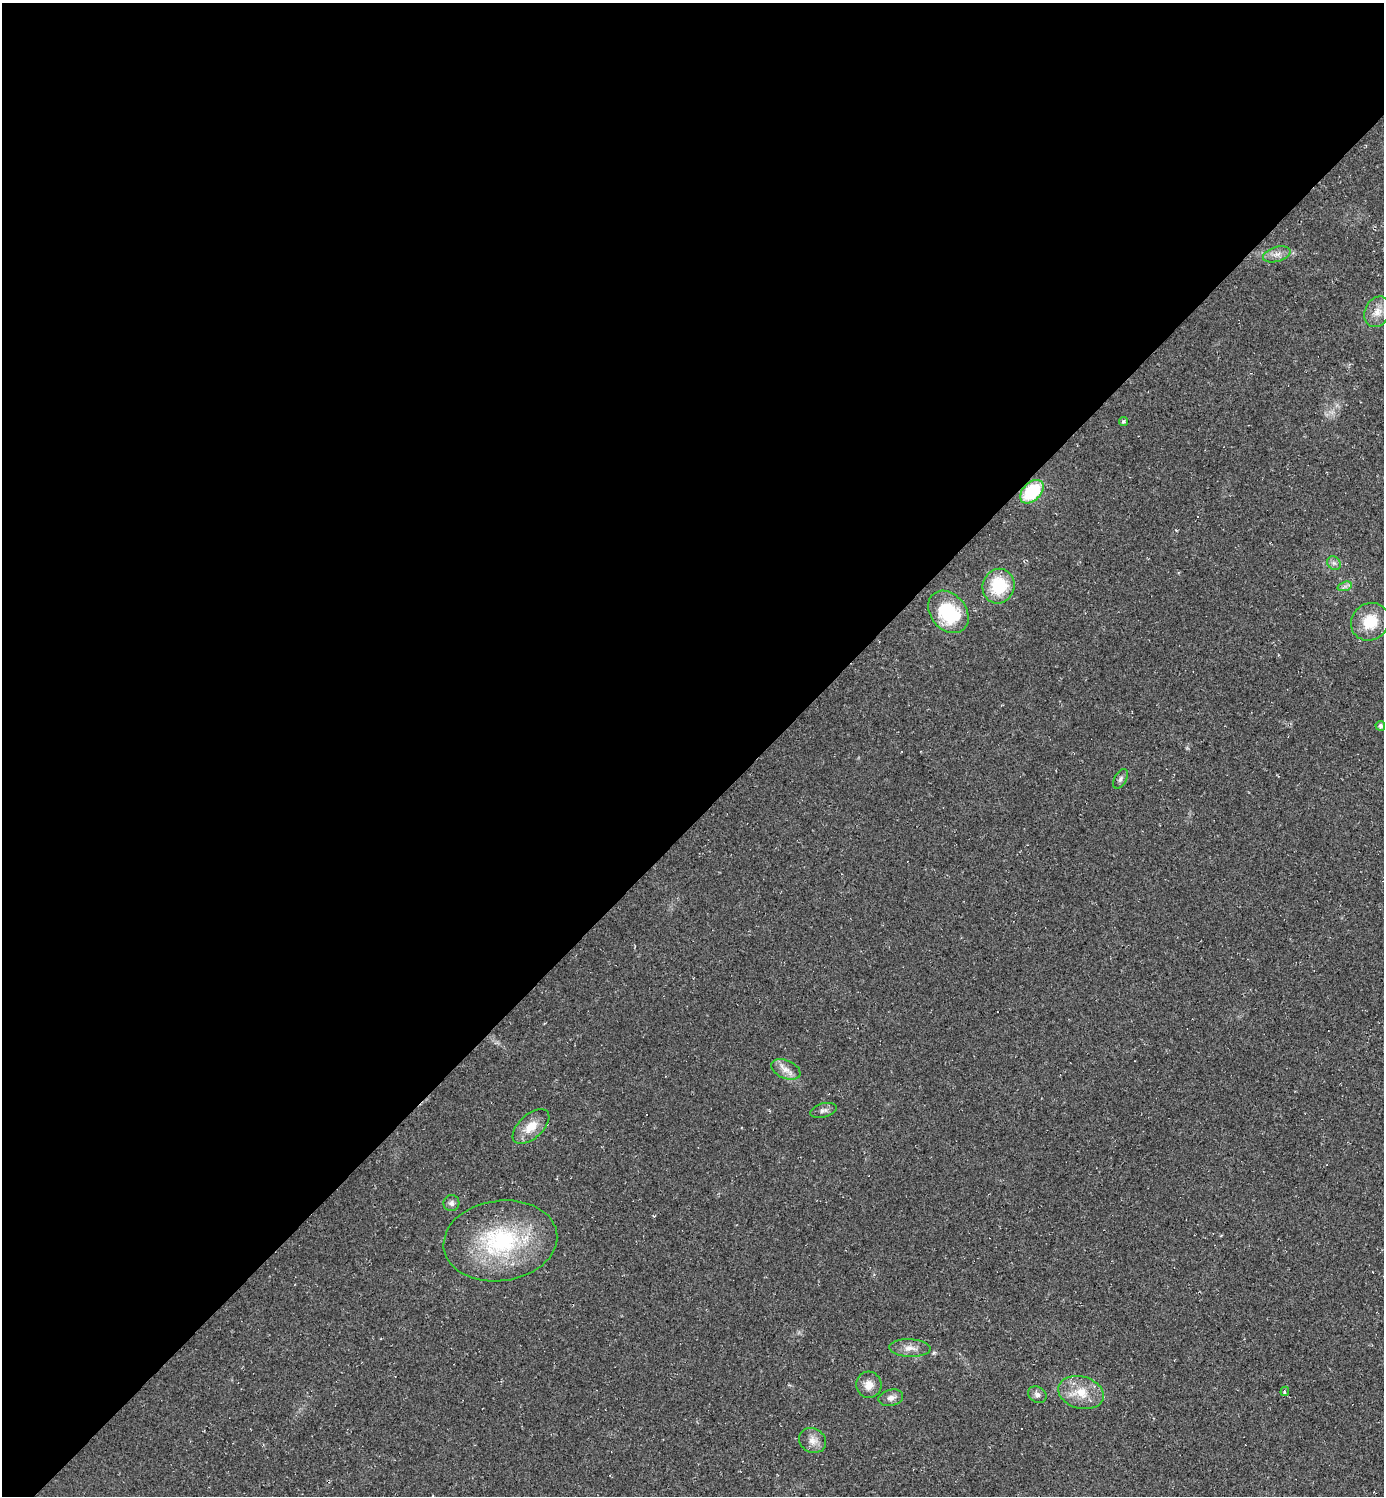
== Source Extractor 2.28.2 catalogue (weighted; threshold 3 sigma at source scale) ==
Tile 2 of 4 x 4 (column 2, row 1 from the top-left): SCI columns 1536-2917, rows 4484-5977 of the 5977 x 5977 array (HDU 1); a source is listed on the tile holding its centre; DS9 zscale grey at full resolution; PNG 1386 x 1498 px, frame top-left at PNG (2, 3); each listed source drawn as its Kron ellipse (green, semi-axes under 4 px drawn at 4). Shown black and unused: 55% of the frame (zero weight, under 2 of 3 exposures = <1% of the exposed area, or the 3 px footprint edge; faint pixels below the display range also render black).
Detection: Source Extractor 2.28.2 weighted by HDU 2 'WHT'; one run over the whole footprint, this tile lists its part. Background 0.0318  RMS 0.0063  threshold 0.0283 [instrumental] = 3 sigma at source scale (4.5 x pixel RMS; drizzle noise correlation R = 1.50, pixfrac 1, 0.05/0.05 arcsec/px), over >= 5 px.
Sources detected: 34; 1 inside a brighter object's white glare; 9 cosmic-ray / hot-pixel residue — neither listed nor drawn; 1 inside a brighter listed object's ellipse — not listed separately; the other 23 listed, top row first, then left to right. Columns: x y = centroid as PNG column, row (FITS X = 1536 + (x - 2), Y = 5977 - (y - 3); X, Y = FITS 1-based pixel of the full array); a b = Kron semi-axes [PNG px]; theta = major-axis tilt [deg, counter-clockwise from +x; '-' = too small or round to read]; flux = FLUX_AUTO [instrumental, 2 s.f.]
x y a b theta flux
1277 254 14 7 16 4.1
1377 312 16 12 66 7.5
1123 421 4 4 - 1.2
1032 492 14 9 44 37
1334 563 7 6 - 2
999 586 17 16 - 29
1345 586 7 4 19 1.7
948 612 23 17 -49 40
1370 622 20 18 41 18
1380 726 5 4 - 1.8
1120 779 10 6 59 1.8
786 1069 15 9 -23 5.4
823 1110 13 7 14 2.5
531 1127 22 12 42 11
451 1203 8 8 - 2.5
500 1241 57 40 8 77
910 1348 20 8 -3 5.8
869 1385 13 12 - 6.4
1285 1391 5 3 - 1.2
1081 1393 23 16 -15 14
1037 1395 10 7 -33 2.6
891 1398 12 8 13 3.5
813 1440 14 12 -30 5.3
Overlapping masked pixels (flux is a lower limit): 1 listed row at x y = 1032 492